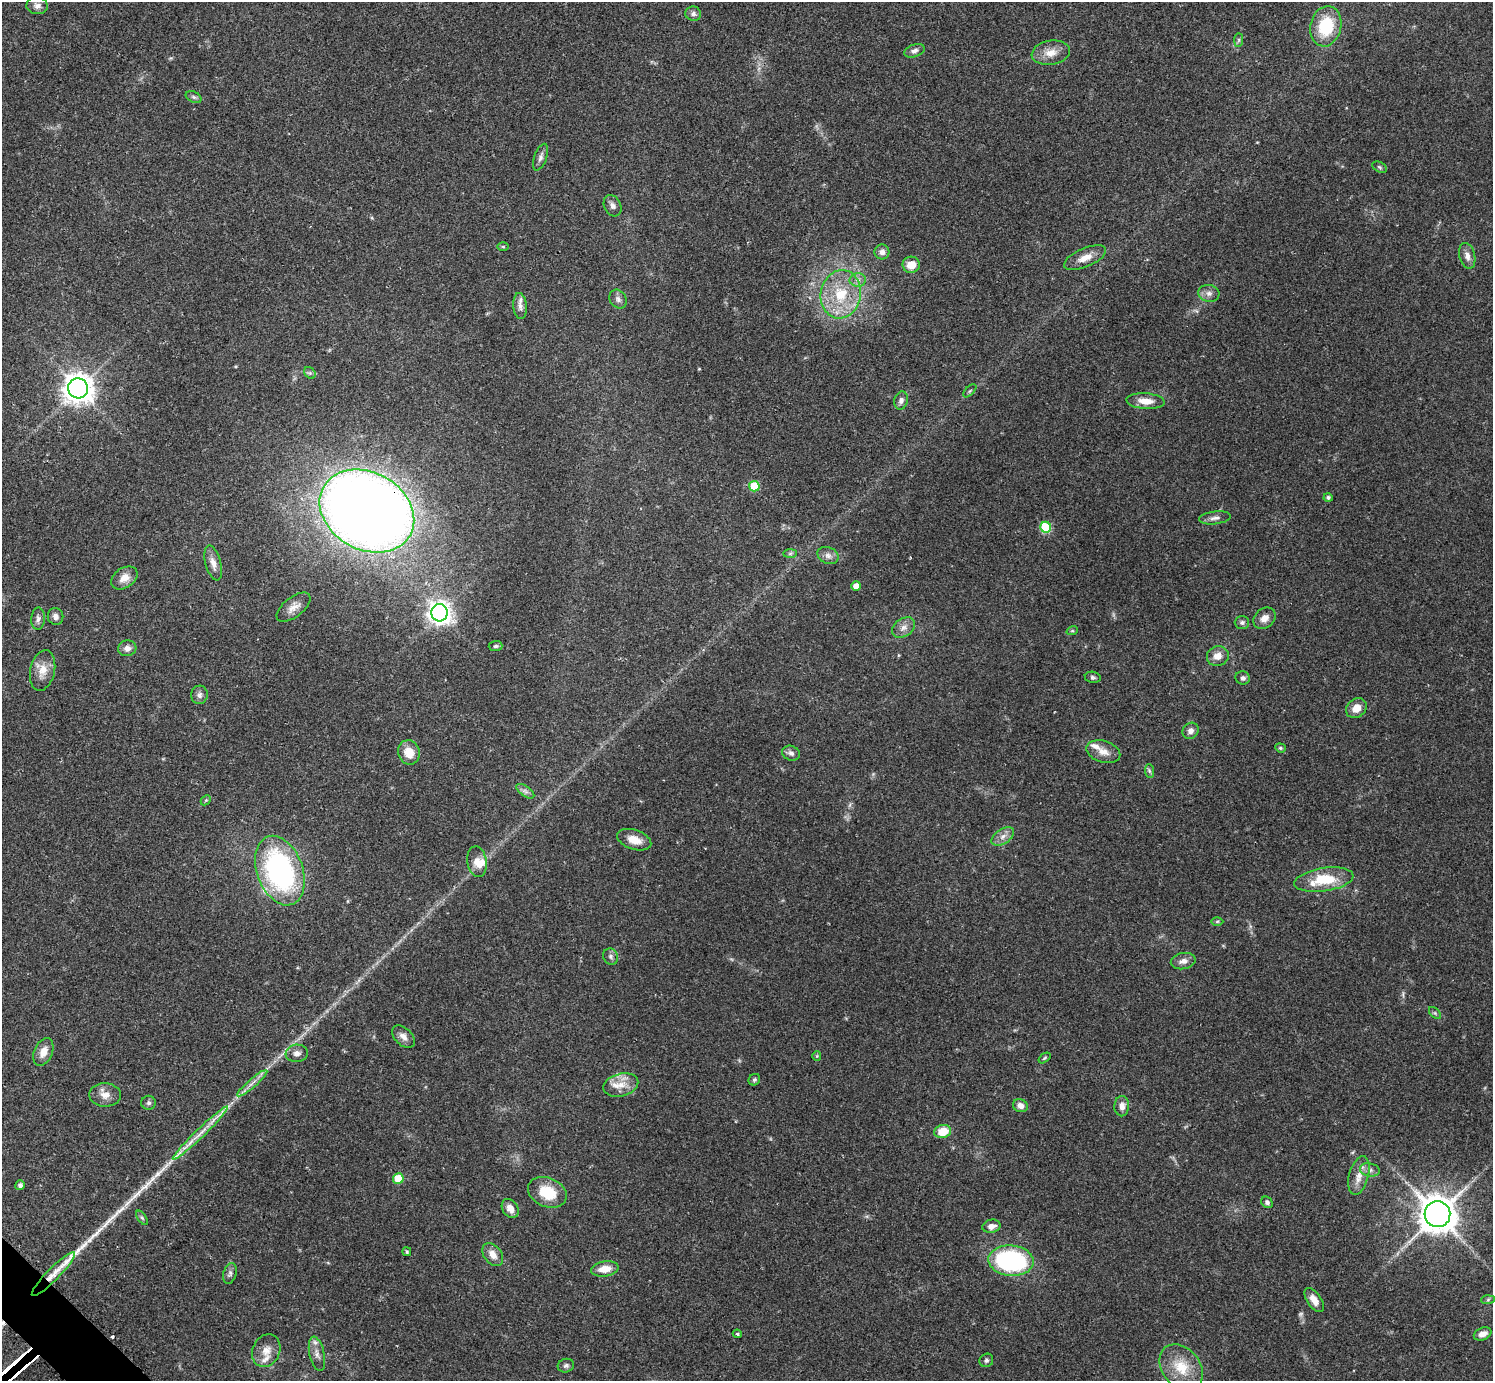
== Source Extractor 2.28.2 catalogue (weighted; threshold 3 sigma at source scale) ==
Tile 7 of 4 x 4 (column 3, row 2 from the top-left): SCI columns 3010-4500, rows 2948-4326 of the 6041 x 6040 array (HDU 1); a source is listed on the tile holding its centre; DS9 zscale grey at full resolution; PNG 1495 x 1383 px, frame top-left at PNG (2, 2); each listed source drawn as its Kron ellipse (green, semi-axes under 4 px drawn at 4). Shown black and unused: <1% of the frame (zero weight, under 2 of 3 exposures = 2% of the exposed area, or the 3 px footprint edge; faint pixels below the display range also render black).
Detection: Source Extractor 2.28.2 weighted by HDU 2 'WHT'; one run over the whole footprint, this tile lists its part. Background 0.0786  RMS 0.0055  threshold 0.0247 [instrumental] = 3 sigma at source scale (4.5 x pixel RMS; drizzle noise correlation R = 1.50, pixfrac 1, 0.05/0.05 arcsec/px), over >= 5 px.
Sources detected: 116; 1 too faint to see at this stretch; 3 long thin detections or spike segments (spike, bleed or trail) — neither listed nor drawn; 5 inside a brighter listed object's ellipse — not listed separately; the other 107 listed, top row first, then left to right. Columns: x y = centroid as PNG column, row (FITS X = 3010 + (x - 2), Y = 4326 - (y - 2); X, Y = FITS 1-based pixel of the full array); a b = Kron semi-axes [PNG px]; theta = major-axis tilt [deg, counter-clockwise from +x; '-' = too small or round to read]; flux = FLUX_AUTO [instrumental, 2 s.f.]
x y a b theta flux
37 6 10 8 -7 2.6
693 14 8 7 - 1.8
1326 26 20 15 76 26
1239 40 7 4 89 0.99
914 51 11 6 19 2.1
1051 53 19 12 10 7
194 97 8 5 -27 1.3
541 157 14 6 70 2.2
1379 167 8 5 -28 1
613 206 11 8 -63 2.3
503 247 6 4 -1 0.63
882 252 7 7 - 2.8
1467 256 13 8 -76 3.5
1085 258 22 9 23 6.5
911 265 8 8 - 7.4
858 280 8 6 2 2.2
1209 293 10 8 -14 2.8
841 294 24 20 79 24
618 299 10 8 -55 2.1
520 306 13 7 -85 2.7
310 373 6 5 - 1
78 388 10 10 - 680
970 391 8 3 45 0.73
901 400 9 6 76 2.1
1146 401 19 8 -4 6.3
754 486 5 5 - 20
1328 497 4 4 - 1.3
367 511 50 38 -29 850
1215 518 16 6 7 2.6
1046 527 5 5 - 35
790 553 7 4 1 0.96
828 556 11 8 -24 2.9
213 563 18 7 -75 4.3
124 578 14 10 34 5.6
856 586 5 4 - 7.3
294 607 20 10 38 5.2
440 613 8 8 - 430
56 616 8 7 - 2.7
1264 618 12 9 38 4
38 619 11 7 86 2.3
1242 623 7 6 - 1.5
904 627 13 8 36 3.6
1072 631 6 3 18 0.67
495 646 7 5 4 1.2
127 648 9 8 - 3.1
1218 656 11 10 - 5
43 670 20 12 78 7.5
1093 677 8 5 -10 1.2
1243 678 7 6 - 1.8
199 695 9 8 - 2.2
1356 708 11 9 40 5.6
1190 731 8 7 - 2.8
1280 748 5 4 - 0.82
409 752 12 11 - 8.2
1103 752 17 10 -16 5.5
791 753 9 7 -22 2.1
1149 771 7 4 -88 1.1
525 791 10 5 -36 1.7
206 800 6 4 44 0.67
1003 836 12 7 33 3.4
634 840 18 9 -19 7.6
477 862 15 9 -81 5.7
280 871 36 23 -70 110
1324 880 30 11 8 20
1217 921 6 4 1 0.78
611 957 8 7 - 1.7
1183 961 12 8 12 3.3
1435 1013 7 4 -45 0.99
403 1037 14 8 -45 3.6
43 1052 15 9 67 5.1
297 1053 11 8 6 3.1
817 1056 5 4 - 0.61
1044 1058 7 4 37 0.79
754 1080 6 5 - 1.1
252 1083 19 4 41 3.3
621 1085 18 11 15 7.7
105 1095 16 11 -3 5.2
149 1103 7 7 - 1.3
1020 1106 7 6 - 3.1
1122 1106 10 7 88 3.6
943 1132 8 6 16 11
200 1133 38 4 44 8.6
1370 1170 10 6 -9 2.5
1359 1175 20 9 75 6.2
398 1179 5 5 - 16
20 1185 5 5 - 1.8
547 1192 20 14 -22 17
1267 1202 6 5 - 1.4
510 1208 10 7 -58 4.4
1437 1214 13 13 - 1100
142 1218 8 4 -54 0.97
991 1226 9 6 12 3.7
407 1252 4 4 - 0.83
493 1254 13 8 -52 5
1011 1261 23 15 -5 78
605 1269 14 7 9 6.7
53 1274 30 6 45 6
230 1274 10 6 74 1.8
1314 1300 14 7 -56 4.9
1488 1300 7 4 3 0.92
737 1334 4 3 - 0.73
1483 1334 9 6 24 3.8
266 1351 17 13 66 6.3
317 1354 17 7 -77 3.9
986 1360 7 6 - 1.4
566 1366 8 6 16 1.5
1181 1367 25 19 -50 15
Overlapping masked pixels (flux is a lower limit): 2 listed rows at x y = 367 511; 53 1274